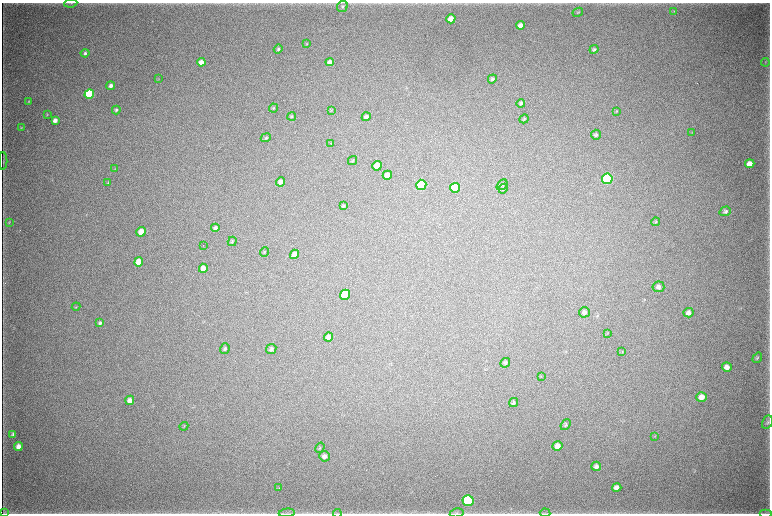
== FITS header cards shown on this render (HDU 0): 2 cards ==
NAXIS1  =                 1536 / length of data axis 1
NAXIS2  =                 1023 / length of data axis 2

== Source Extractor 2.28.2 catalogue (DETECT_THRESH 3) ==
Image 1536 x 1023 px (HDU 0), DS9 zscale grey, zoomed out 1/2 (1 PNG px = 2 x 2 image px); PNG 772 x 516 px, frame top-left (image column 1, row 1022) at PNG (2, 3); each listed source drawn as its Kron ellipse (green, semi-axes under 4 px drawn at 4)
Background 5490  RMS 43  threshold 129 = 3 sigma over >= 5 px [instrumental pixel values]
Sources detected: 100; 5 cannot appear on this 1/2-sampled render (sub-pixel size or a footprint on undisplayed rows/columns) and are neither listed nor drawn; the other 95 listed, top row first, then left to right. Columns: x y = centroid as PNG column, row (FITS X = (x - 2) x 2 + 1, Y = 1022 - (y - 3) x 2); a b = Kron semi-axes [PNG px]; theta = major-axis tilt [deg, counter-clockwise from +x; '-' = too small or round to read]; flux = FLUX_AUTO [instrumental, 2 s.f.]
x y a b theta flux
71 3 6 2 7 1.0e+04
342 6 6 5 - 1.9e+04
578 12 5 3 - 7.4e+03
674 12 4 2 - 5.8e+03
451 19 4 4 - 1.3e+05
520 25 4 4 - 4.9e+04
306 44 4 3 - 7.0e+03
278 49 4 4 - 1.5e+04
594 49 5 3 - 1.4e+04
85 53 4 3 - 1.8e+04
201 62 4 4 - 6.2e+04
330 62 4 4 - 4.5e+04
765 62 4 2 - 5.2e+03
158 79 3 2 - 5.1e+03
492 79 4 4 - 2.0e+04
111 86 4 4 - 3.3e+04
89 94 5 4 - 8.9e+05
29 101 3 3 - 7.0e+03
521 103 4 4 - 1.4e+04
273 108 4 4 - 9.8e+03
116 110 4 3 - 1.4e+04
331 110 4 3 - 5.8e+03
617 111 3 3 - 5.4e+03
47 114 3 3 - 6.6e+03
292 116 4 4 - 1.0e+04
366 117 4 4 - 2.8e+04
524 119 5 3 - 9.5e+03
55 120 4 3 - 4.3e+04
21 128 4 2 - 5.7e+03
692 132 3 2 - 4.3e+03
596 135 5 5 - 2.1e+04
266 138 5 4 - 1.2e+04
331 143 2 1 - 6.4e+03
352 160 5 3 - 7.5e+03
3 161 9 1 90 7.9e+03
750 164 5 4 - 7.7e+04
377 166 5 4 - 1.3e+05
115 169 3 2 - 3.9e+03
387 175 5 4 - 8.4e+04
607 179 5 5 - 1.5e+06
280 182 5 4 - 4.7e+04
108 183 4 3 - 7.5e+03
421 185 5 5 - 1.2e+06
502 185 6 4 39 1.6e+04
455 188 5 5 - 5.3e+05
503 189 5 4 - 1.2e+04
343 206 4 3 - 9.8e+03
725 211 6 4 18 2.4e+04
9 222 4 3 - 5.2e+03
656 222 4 3 - 9.1e+03
215 228 4 3 - 2.5e+04
141 232 5 4 - 1.0e+05
232 241 5 3 - 1.0e+04
203 246 3 1 - 2.6e+03
264 252 5 3 - 7.6e+03
295 254 5 4 - 9.9e+04
139 262 4 4 - 1.3e+05
203 268 4 4 - 6.4e+04
658 287 6 5 - 3.2e+04
345 295 5 5 - 3.8e+05
76 307 4 3 - 7.2e+03
584 312 5 5 - 3.2e+04
689 313 5 4 - 4.0e+04
100 323 4 3 - 1.7e+04
607 333 3 2 - 4.7e+03
328 337 4 4 - 4.3e+04
225 349 5 4 - 1.6e+04
271 349 5 5 - 2.2e+04
622 352 4 3 - 6.4e+03
757 358 6 3 56 1.1e+04
505 363 5 4 - 1.8e+04
727 367 5 4 - 5.8e+04
541 376 3 3 - 5.6e+03
702 397 5 5 - 7.4e+04
130 400 5 4 - 5.1e+04
513 402 5 4 - 1.5e+04
767 422 7 5 63 1.6e+04
566 425 6 4 49 1.4e+04
184 426 4 3 - 7.3e+03
13 434 4 3 - 1.4e+04
655 436 4 2 - 5.5e+03
18 446 4 4 - 5.5e+04
557 446 5 5 - 7.4e+04
320 448 5 3 - 1.0e+04
324 456 5 5 - 3.8e+04
596 466 5 4 - 3.0e+04
617 487 5 4 - 3.8e+04
279 488 4 3 - 6.4e+03
468 501 5 5 - 1.2e+06
3 513 4 2 - 4.5e+03
287 513 8 2 4 1.3e+04
337 513 4 2 - 7.0e+03
457 513 7 4 10 1.7e+04
545 513 5 2 - 9.3e+03
766 513 6 1 0 6.8e+03
At the frame edge (FLAGS 8, measured only in part): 3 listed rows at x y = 71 3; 337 513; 457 513
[5 sub-pixel or undisplayed-footprint detections neither listed nor drawn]